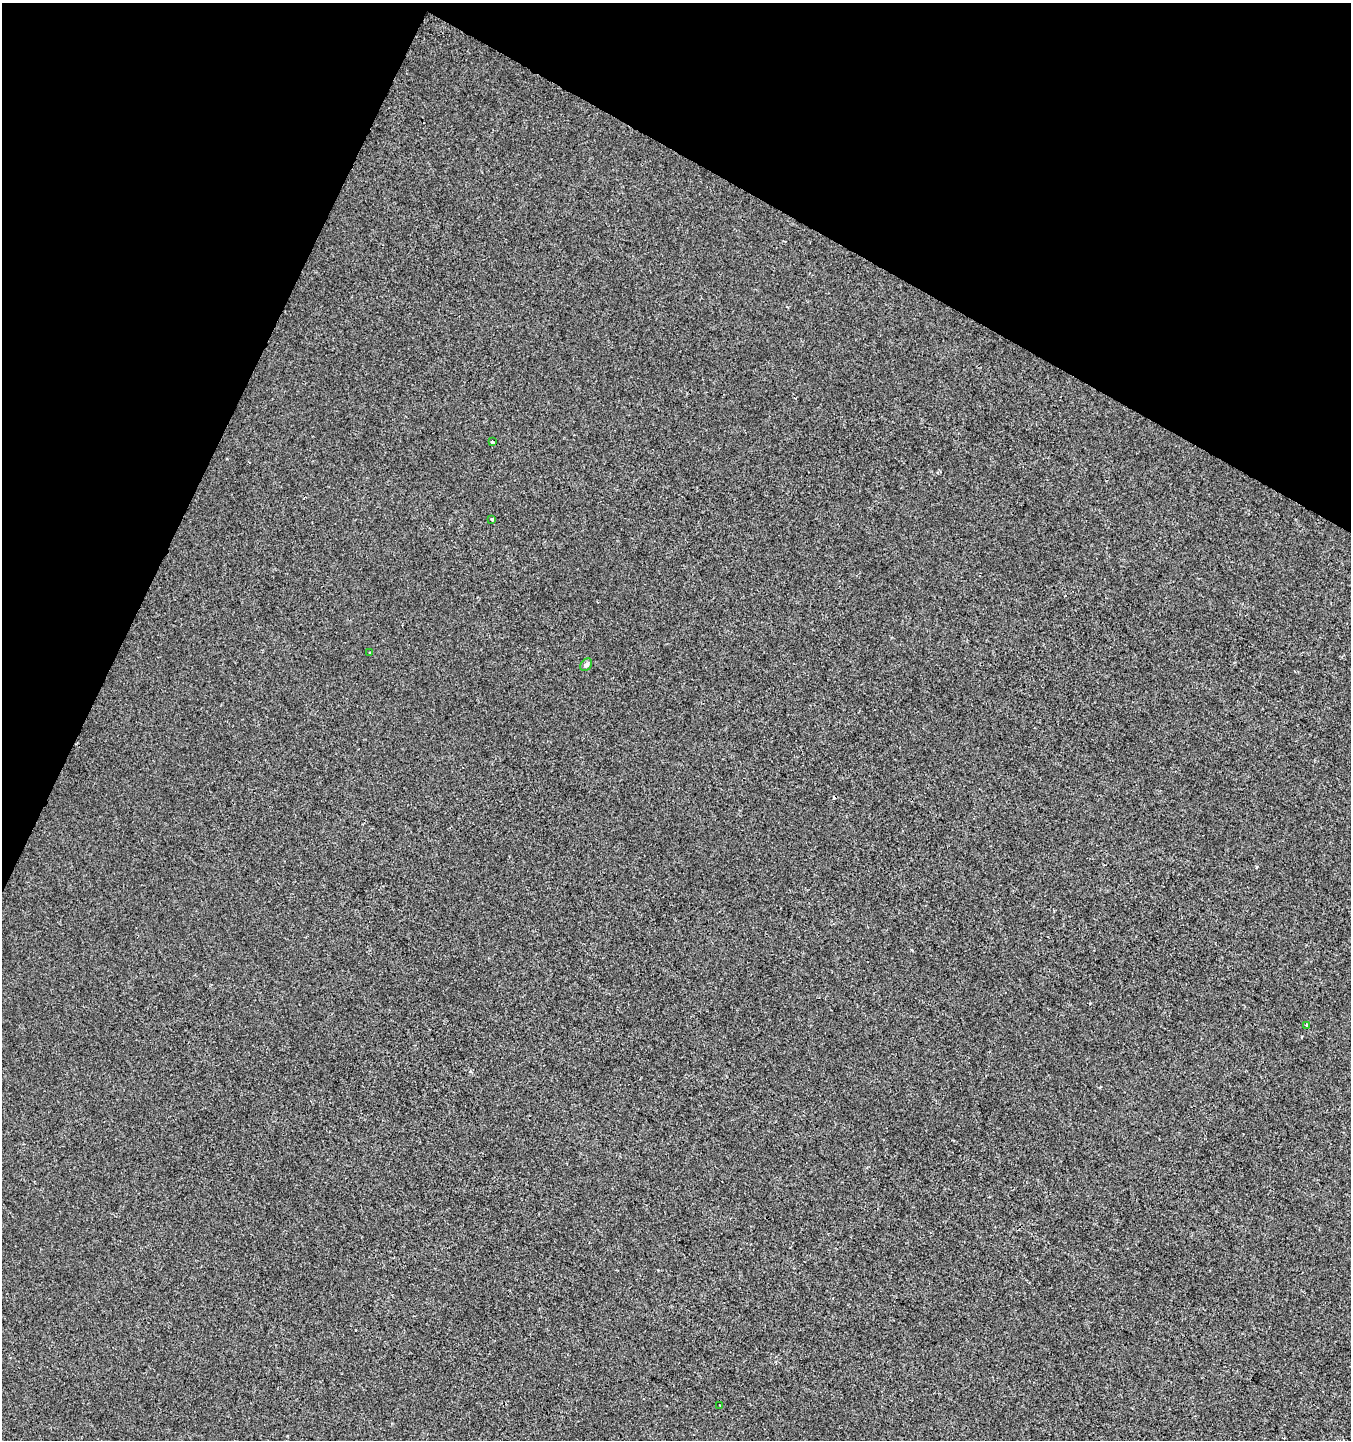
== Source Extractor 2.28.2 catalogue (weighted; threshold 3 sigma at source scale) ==
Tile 2 of 4 x 4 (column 2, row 1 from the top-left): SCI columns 1614-2962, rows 4317-5754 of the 5859 x 5761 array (HDU 1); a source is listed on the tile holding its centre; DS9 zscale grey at full resolution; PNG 1353 x 1442 px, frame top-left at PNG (2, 3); each listed source drawn as its Kron ellipse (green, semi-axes under 4 px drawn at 4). Shown black and unused: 23% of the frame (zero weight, under 2 of 3 exposures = <1% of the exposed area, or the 3 px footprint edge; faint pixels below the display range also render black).
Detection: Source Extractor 2.28.2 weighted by HDU 2 'WHT'; one run over the whole footprint, this tile lists its part. Background -0.00106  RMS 0.0042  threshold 0.019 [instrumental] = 3 sigma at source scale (4.5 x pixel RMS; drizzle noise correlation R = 1.50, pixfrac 1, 0.0396/0.0396 arcsec/px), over >= 5 px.
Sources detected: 7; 1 cosmic-ray / hot-pixel residue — neither listed nor drawn; the other 6 listed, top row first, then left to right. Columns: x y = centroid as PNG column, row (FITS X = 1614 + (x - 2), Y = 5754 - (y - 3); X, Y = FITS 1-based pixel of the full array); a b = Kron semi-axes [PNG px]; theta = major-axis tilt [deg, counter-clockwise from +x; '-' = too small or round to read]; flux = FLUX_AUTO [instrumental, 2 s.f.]
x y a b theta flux
492 442 3 3 - 0.52
492 519 3 3 - 0.56
370 653 3 3 - 0.52
586 665 7 5 53 1.2
1306 1025 3 2 - 0.96
719 1405 3 2 - 0.36